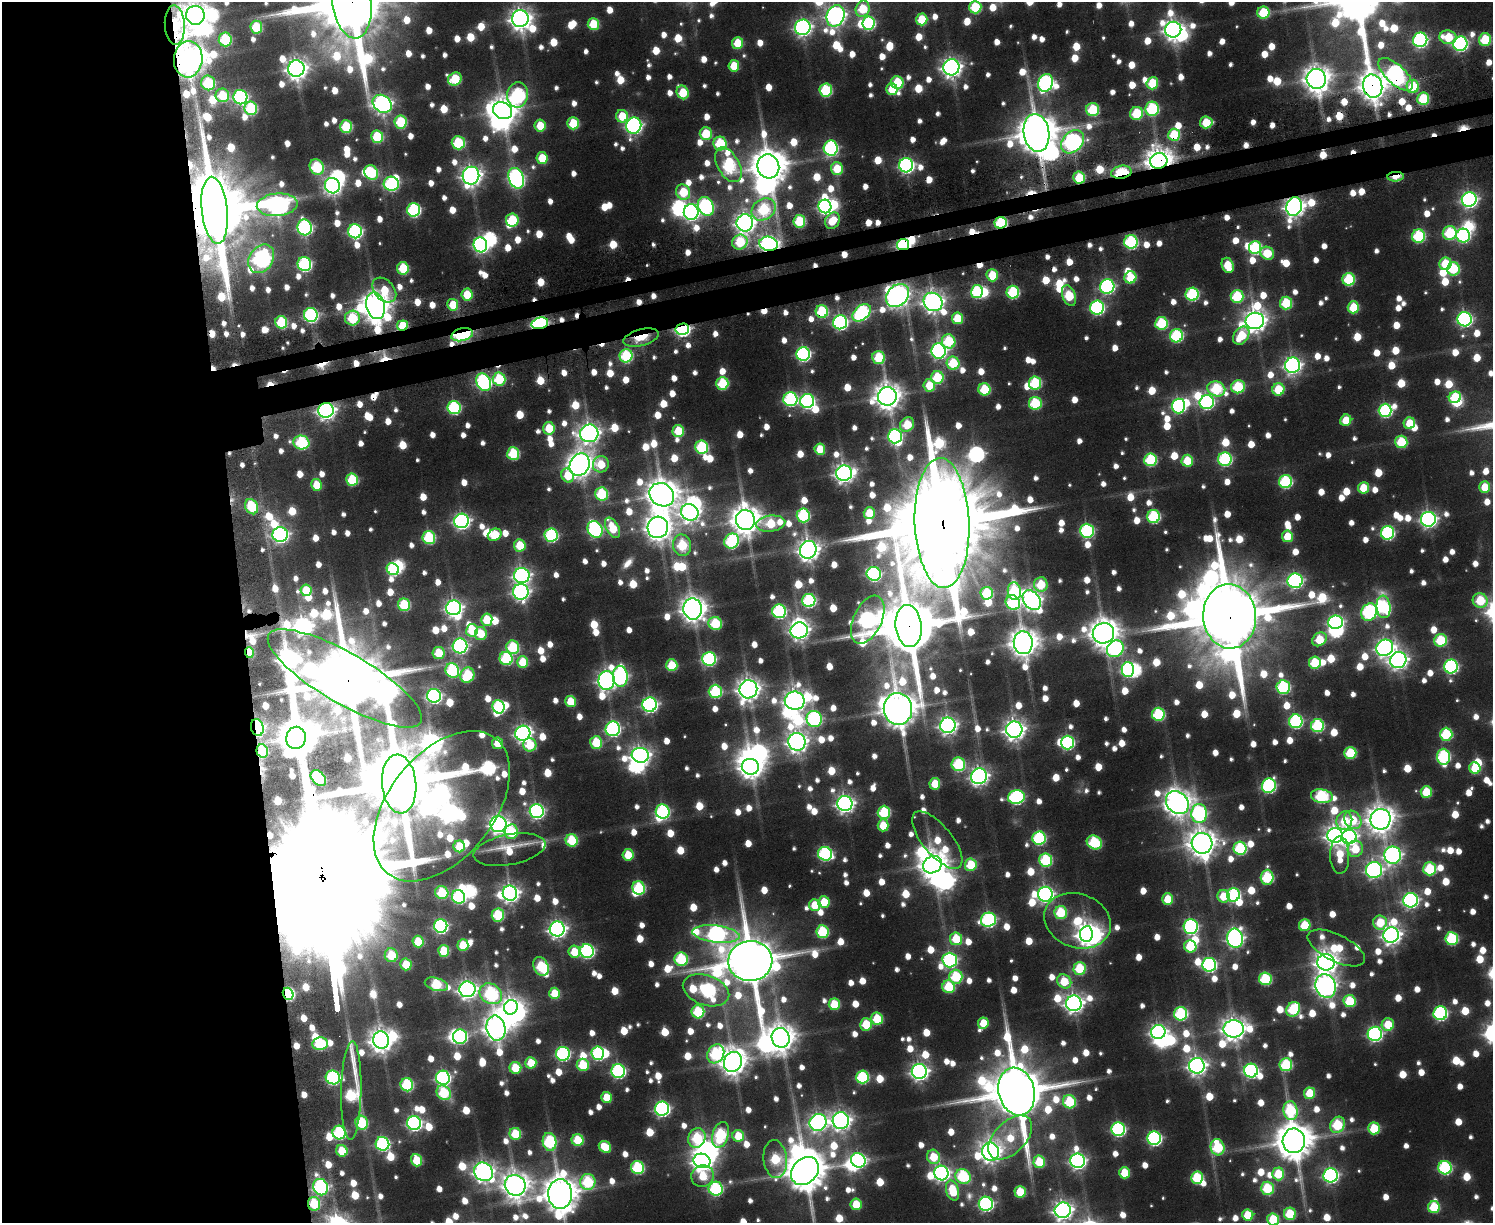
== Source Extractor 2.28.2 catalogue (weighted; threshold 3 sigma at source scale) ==
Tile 7 of 3 x 4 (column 1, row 3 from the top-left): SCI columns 288-1778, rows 1251-2471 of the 4970 x 4990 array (HDU 1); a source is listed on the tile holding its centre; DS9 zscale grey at full resolution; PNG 1495 x 1225 px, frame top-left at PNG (2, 2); each listed source drawn as its Kron ellipse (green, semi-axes under 4 px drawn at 4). Shown black and unused: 19% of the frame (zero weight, under 3 of 6 exposures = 4% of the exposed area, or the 3 px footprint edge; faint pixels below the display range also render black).
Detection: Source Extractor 2.28.2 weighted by HDU 2 'WHT'; one run over the whole footprint, this tile lists its part. Background 0.0783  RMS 0.011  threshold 0.0442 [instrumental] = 3 sigma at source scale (4.09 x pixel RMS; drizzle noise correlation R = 1.36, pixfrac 0.8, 0.05/0.05 arcsec/px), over >= 5 px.
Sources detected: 1560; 10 too faint to see at this stretch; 61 inside a brighter object's white glare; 24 cosmic-ray / hot-pixel residue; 2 long thin detections or spike segments (spike, bleed or trail) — neither listed nor drawn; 14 inside a brighter listed object's ellipse — not listed separately; of the other 1449, all 500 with FLUX_AUTO >= 44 (the completeness limit of this list) listed and drawn (949 fainter detections not listed), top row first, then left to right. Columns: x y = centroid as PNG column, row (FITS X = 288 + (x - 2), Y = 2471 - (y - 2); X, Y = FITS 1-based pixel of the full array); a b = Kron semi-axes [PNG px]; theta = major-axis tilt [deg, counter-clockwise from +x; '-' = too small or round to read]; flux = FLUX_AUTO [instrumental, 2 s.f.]
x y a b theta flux
352 3 36 19 -83 26000
975 7 6 6 - 96
863 9 8 6 69 75
1263 13 6 6 - 82
195 15 9 9 - 1700
835 16 11 8 67 820
520 19 8 8 - 1200
922 19 6 5 - 63
868 23 7 6 - 180
593 24 6 5 - 67
175 25 20 10 -87 130
256 27 6 6 - 88
803 27 8 7 - 570
1173 30 8 8 - 930
1448 37 8 7 - 61
225 39 7 6 - 120
1420 40 7 7 - 340
1485 40 6 6 - 88
737 43 6 5 - 54
1460 44 7 7 - 340
188 59 18 14 85 2600
734 66 6 5 - 46
951 67 8 8 - 930
296 68 8 8 - 1100
1396 74 22 9 -42 480
455 79 7 6 - 80
1316 79 10 9 - 1900
208 83 7 7 - 100
897 83 6 6 - 92
1046 83 9 7 65 370
1152 83 6 5 - 72
1373 86 12 9 -75 2000
1413 86 6 6 - 74
892 89 6 5 - 44
826 90 6 6 - 130
683 92 7 6 - 71
222 95 7 6 - 75
518 95 13 10 83 260
240 97 7 7 - 310
1423 99 6 6 - 99
382 104 10 8 -40 720
251 108 6 6 - 120
1152 109 7 7 - 160
1093 110 6 6 - 120
502 111 10 8 -28 2100
1136 113 6 6 - 94
622 116 6 6 - 49
401 122 6 6 - 110
1206 122 6 6 - 59
573 123 6 6 - 71
634 125 8 7 - 470
346 126 6 6 - 94
540 126 6 5 - 45
1036 133 19 13 -81 5000
706 134 6 6 - 79
1174 135 6 6 - 87
377 137 6 6 - 100
1073 142 13 10 47 630
458 143 6 6 - 110
720 144 7 6 - 110
831 148 7 7 - 280
542 158 6 5 - 56
1159 161 8 8 - 2100
728 165 19 10 -60 200
906 165 7 7 - 420
768 166 12 11 - 4100
317 167 8 6 -58 150
837 169 6 6 - 57
1121 172 10 6 12 120
371 173 8 6 -59 110
471 176 9 8 - 950
1396 177 8 4 3 49
516 178 11 7 -70 470
1079 178 6 6 - 68
391 184 7 7 - 240
332 186 8 7 - 480
683 192 8 6 -61 68
1469 200 7 7 - 510
277 205 20 11 5 810
706 206 10 7 -62 280
825 206 7 6 - 360
1294 206 9 7 69 1000
764 209 13 10 35 140
215 210 33 13 -84 24000
414 210 7 6 - 210
691 212 8 7 - 480
512 220 6 6 - 85
799 221 6 6 - 93
832 221 8 7 - 44
745 223 8 8 - 890
1001 223 6 5 - 160
305 227 8 7 - 330
355 231 7 7 - 280
1450 233 7 7 - 130
1418 236 6 6 - 160
1463 236 7 7 - 220
740 242 8 7 - 90
1131 242 7 6 - 200
769 244 9 7 -11 680
480 245 7 6 - 400
903 245 6 5 - 290
1255 248 6 6 - 160
1267 253 7 6 - 57
261 259 15 11 55 560
304 264 7 7 - 240
1445 264 6 6 - 64
1228 265 8 5 -70 56
403 268 6 6 - 76
1453 269 7 6 - 95
992 275 6 5 - 63
1130 277 6 6 - 65
1349 279 6 6 - 120
1107 286 7 7 - 310
384 290 14 10 -48 48
977 292 7 6 - 160
1013 292 6 6 - 140
1192 294 6 6 - 180
467 295 6 5 - 57
898 295 13 10 44 1200
1069 296 11 6 -69 82
1237 296 6 6 - 120
933 302 10 8 -40 1100
1286 303 6 6 - 92
453 305 6 5 - 48
375 306 13 9 -76 2300
1353 307 6 5 - 73
1097 308 7 7 - 300
822 311 6 6 - 110
862 313 10 7 41 270
311 315 7 7 - 270
352 318 7 7 - 110
957 318 6 5 - 67
1465 319 7 7 - 360
1255 321 9 8 - 1200
281 322 6 6 - 100
840 322 7 7 - 350
540 323 8 5 13 370
1161 323 6 6 - 120
402 325 5 5 - 64
682 329 7 5 11 390
462 335 11 6 14 220
1176 336 6 6 - 180
1241 336 10 7 54 73
641 338 18 8 15 49
949 341 7 6 - 110
939 351 7 7 - 400
803 354 7 6 - 300
626 356 7 6 - 150
878 358 6 6 - 84
953 363 7 6 - 94
1292 365 8 7 - 610
937 377 6 6 - 95
499 379 6 6 - 110
484 382 9 7 -62 310
722 383 6 6 - 97
1035 383 6 6 - 130
929 385 6 6 - 46
1238 387 7 6 - 120
984 389 6 6 - 92
1216 389 9 7 -20 140
1278 389 6 6 - 73
887 396 9 9 - 1800
1455 397 6 5 - 95
790 399 7 7 - 240
807 401 7 7 - 320
1207 402 7 7 - 300
1035 403 6 6 - 130
1178 406 7 6 - 280
454 408 6 6 - 200
326 410 8 7 - 660
1385 410 6 6 - 230
1346 420 6 5 - 51
1409 423 6 5 - 48
907 425 8 6 49 73
549 428 6 5 - 62
678 431 6 5 - 67
589 433 9 8 - 970
895 436 7 7 - 270
301 442 8 7 - 170
1401 442 6 6 - 86
702 447 6 6 - 150
820 449 5 5 - 48
513 454 6 6 - 110
1225 459 7 6 - 220
1150 460 6 6 - 130
1187 461 6 5 - 61
601 464 8 8 - 49
580 465 12 9 61 1700
844 473 8 7 - 840
568 476 7 6 - 50
352 480 6 6 - 98
1286 482 6 6 - 190
316 485 6 5 - 45
1485 487 5 5 - 47
1363 488 6 5 - 50
602 494 6 6 - 120
662 495 13 11 -35 2900
252 507 8 6 -63 100
690 512 9 8 - 790
869 513 6 5 - 51
803 515 7 6 - 160
1154 516 6 6 - 160
1428 519 7 7 - 530
745 520 10 9 - 2300
461 521 7 7 - 510
942 523 65 27 -88 63000
771 524 14 8 7 93
658 527 11 10 - 1800
612 528 11 6 -61 60
595 529 9 7 -64 290
1087 531 7 7 - 240
1387 533 7 6 - 230
280 535 7 7 - 470
495 535 7 5 31 50
551 535 6 6 - 210
1287 536 6 5 - 47
429 537 6 6 - 150
732 541 8 7 - 200
520 545 6 5 - 61
682 545 11 9 -78 120
808 550 9 8 - 1100
393 569 6 5 - 140
874 574 7 7 - 280
522 575 8 7 - 550
1295 581 7 7 - 410
1041 584 7 6 - 68
306 590 5 5 - 50
1014 591 9 6 -83 130
521 592 8 8 - 490
987 593 6 6 - 100
809 600 6 6 - 200
1032 600 11 8 -53 790
1480 600 7 7 - 80
1013 602 7 7 - 170
404 605 6 6 - 100
1383 607 11 7 -83 160
454 608 7 7 - 590
693 609 11 9 -85 1700
779 611 7 7 - 240
1369 612 9 7 58 280
1230 616 32 26 -86 26000
487 620 6 5 - 62
868 620 26 14 65 600
1336 622 7 6 - 370
715 623 7 6 - 110
909 626 21 13 -84 14000
472 630 6 6 - 76
799 630 8 8 - 780
1103 633 11 10 - 2300
481 634 6 6 - 46
1319 639 8 6 36 64
1441 640 6 6 - 100
1023 643 11 9 -83 2200
460 646 7 7 - 400
513 647 7 6 - 120
1385 648 9 8 - 680
1115 649 9 7 44 290
249 653 5 4 - 51
438 653 6 6 - 64
506 658 7 6 - 140
709 659 7 7 - 240
1398 660 8 8 - 750
523 662 6 5 - 66
1315 663 6 6 - 88
672 665 6 5 - 67
1451 666 7 7 - 280
452 670 7 6 - 180
1128 670 7 6 - 260
467 675 8 7 - 110
620 676 10 7 -88 310
345 678 88 25 -30 24000
607 680 9 8 - 740
1283 687 7 6 - 190
748 689 9 9 - 1300
715 691 6 6 - 150
434 696 7 7 - 380
795 701 10 9 - 1100
571 702 6 5 - 51
650 705 7 7 - 430
499 707 7 6 - 170
898 709 16 14 -83 3700
1158 714 6 6 - 140
814 719 8 7 - 290
1296 721 7 6 - 230
948 725 7 7 - 680
1317 726 6 6 - 160
257 727 8 6 -76 240
613 729 7 7 - 310
1014 730 8 8 - 1100
523 733 7 7 - 590
1446 734 6 6 - 120
296 738 11 10 - 4700
596 742 6 6 - 82
797 742 9 8 - 980
497 743 6 5 - 45
1067 743 7 6 - 240
530 745 6 6 - 57
262 751 7 5 -76 81
1350 753 6 6 - 93
640 755 8 7 - 790
1443 757 8 6 -87 200
958 764 7 6 - 140
750 767 8 8 - 1200
1475 768 6 5 - 58
979 776 8 7 - 670
318 778 9 6 -47 120
399 784 29 17 -85 25000
935 784 6 5 - 48
1269 786 7 6 - 260
1426 792 6 5 - 63
1322 796 11 6 -9 190
1016 797 8 7 - 280
1177 803 12 10 -46 1800
845 804 7 7 - 710
442 806 87 52 51 2200
537 811 7 7 - 390
663 811 7 7 - 230
884 812 6 6 - 130
1199 814 9 8 - 300
1380 819 10 10 - 2000
1353 820 10 8 -52 55
1344 821 9 8 - 50
498 824 8 8 - 780
883 825 6 5 - 46
511 832 7 6 - 100
1335 835 7 7 - 860
1349 837 7 7 - 490
1039 838 7 6 - 190
572 840 6 6 - 87
937 840 35 14 -50 58
1094 843 8 6 -32 150
1202 843 10 10 - 2100
459 846 6 5 - 53
1240 848 6 6 - 150
1355 849 8 7 - 52
509 850 36 15 11 49
825 854 7 7 - 250
628 855 6 5 - 49
1340 855 19 9 -90 50
1393 855 8 8 - 580
1046 860 6 6 - 140
933 865 10 8 34 2100
971 865 6 6 - 72
1430 869 6 6 - 120
1374 870 8 8 - 490
1267 877 7 6 - 140
639 888 7 6 - 130
442 893 7 6 - 87
510 893 7 7 - 670
1045 894 7 7 - 490
1233 895 7 6 - 210
1223 896 6 6 - 51
458 897 7 6 - 190
1168 899 6 5 - 51
1410 900 7 7 - 440
824 902 6 5 - 51
815 905 6 5 - 48
1061 913 6 6 - 92
498 915 6 6 - 110
988 920 7 7 - 300
1077 921 34 27 -20 91
1380 922 7 7 - 55
1305 925 6 5 - 68
441 926 7 6 - 300
1191 927 7 7 - 290
557 929 7 7 - 630
822 932 6 6 - 120
716 934 24 8 -7 670
1086 934 8 6 82 900
1391 935 8 7 - 830
1235 938 9 8 - 590
956 939 6 6 - 67
1452 939 6 6 - 140
418 942 6 5 - 57
463 945 6 5 - 52
1190 946 6 6 - 72
1336 948 31 13 -26 70
444 951 6 5 - 73
587 951 7 7 - 280
574 952 6 6 - 46
391 955 7 6 - 67
681 959 7 6 - 130
950 960 7 7 - 300
750 961 22 20 3 10000
1326 962 8 8 - 1300
406 964 6 5 - 52
1209 965 7 7 - 310
541 966 10 7 -62 110
1080 968 6 6 - 88
956 977 7 6 - 110
1265 979 6 6 - 130
1064 981 7 6 - 61
436 984 12 6 -16 110
1326 986 12 10 -70 1000
949 987 6 6 - 88
467 989 8 7 - 790
706 990 24 15 -19 320
555 993 6 5 - 54
288 994 6 5 - 160
491 994 12 9 -34 220
1349 1001 6 6 - 88
1074 1003 8 7 - 790
834 1004 6 5 - 69
511 1007 7 6 - 930
1293 1009 8 6 53 120
698 1012 6 6 - 120
1440 1013 7 7 - 260
1181 1014 7 6 - 170
877 1019 6 6 - 74
983 1023 6 5 - 44
866 1024 6 6 - 61
1388 1024 6 6 - 51
496 1028 12 9 -79 1700
1234 1029 10 8 0 1400
1158 1032 7 7 - 560
1375 1034 7 7 - 350
460 1037 7 7 - 220
781 1038 10 9 - 2100
381 1040 8 8 - 1400
320 1044 8 6 9 98
598 1053 7 6 - 210
563 1054 7 7 - 270
716 1054 10 8 60 170
733 1062 10 9 - 1900
531 1063 6 5 - 46
583 1065 6 6 - 75
1286 1065 6 6 - 130
1197 1066 8 8 - 760
515 1068 6 6 - 56
618 1071 7 6 - 290
919 1071 7 7 - 660
1251 1071 7 7 - 300
333 1077 7 7 - 280
862 1077 6 6 - 160
443 1078 7 7 - 370
407 1085 6 6 - 130
351 1091 49 10 89 170
1017 1092 24 18 -76 12000
444 1093 8 6 -51 99
1310 1093 6 5 - 58
607 1097 5 5 - 45
1069 1102 7 6 - 91
662 1109 7 7 - 390
1291 1111 9 7 -82 140
841 1121 8 8 - 820
818 1122 9 8 - 610
361 1123 7 6 - 110
414 1123 7 7 - 380
1337 1125 8 7 - 110
1374 1128 6 6 - 75
1118 1129 7 6 - 270
339 1132 7 6 - 170
515 1134 6 6 - 68
721 1135 13 8 74 160
738 1136 6 5 - 46
697 1138 10 8 69 100
1010 1138 27 16 45 48
1154 1138 7 6 - 300
578 1140 6 6 - 69
1294 1141 12 11 - 4300
549 1142 9 7 -79 180
382 1144 7 6 - 260
605 1147 6 5 - 49
1217 1147 8 7 - 120
342 1151 6 5 - 52
990 1152 9 8 - 1000
933 1157 7 6 - 55
775 1159 19 11 -85 95
416 1160 6 5 - 63
858 1160 7 7 - 320
702 1161 8 7 - 920
1077 1161 7 7 - 500
1039 1162 6 5 - 66
638 1168 6 6 - 150
1445 1168 6 6 - 210
805 1171 15 12 45 5000
483 1172 10 8 -42 930
941 1173 7 7 - 480
1124 1173 6 5 - 51
1278 1174 6 6 - 63
1331 1175 7 7 - 390
703 1176 11 10 - 48
963 1176 8 7 - 160
1197 1178 6 6 - 110
588 1182 8 7 - 140
515 1185 11 10 - 1900
321 1187 8 7 - 320
1267 1188 6 6 - 93
716 1189 7 7 - 190
953 1191 10 6 -74 66
1020 1192 6 5 - 59
560 1194 15 12 -88 3200
314 1204 7 6 - 88
856 1204 6 5 - 52
986 1204 7 7 - 340
1434 1207 6 6 - 81
1063 1210 8 8 - 860
1290 1214 6 6 - 82
1248 1215 6 5 - 57
1273 1219 6 6 - 75
Overlapping masked pixels (flux is a lower limit): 36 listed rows (the first 20) at x y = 352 3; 175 25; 188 59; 1396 74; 1373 86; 1413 86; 1423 99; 1174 135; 1159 161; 1121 172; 1396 177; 1079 178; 1294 206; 215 210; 1001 223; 769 244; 903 245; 898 295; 375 306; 822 311
Isophote crosses this tile's border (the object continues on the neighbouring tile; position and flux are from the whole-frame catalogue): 8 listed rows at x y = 352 3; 975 7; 863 9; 195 15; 805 1171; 560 1194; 1063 1210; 1273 1219